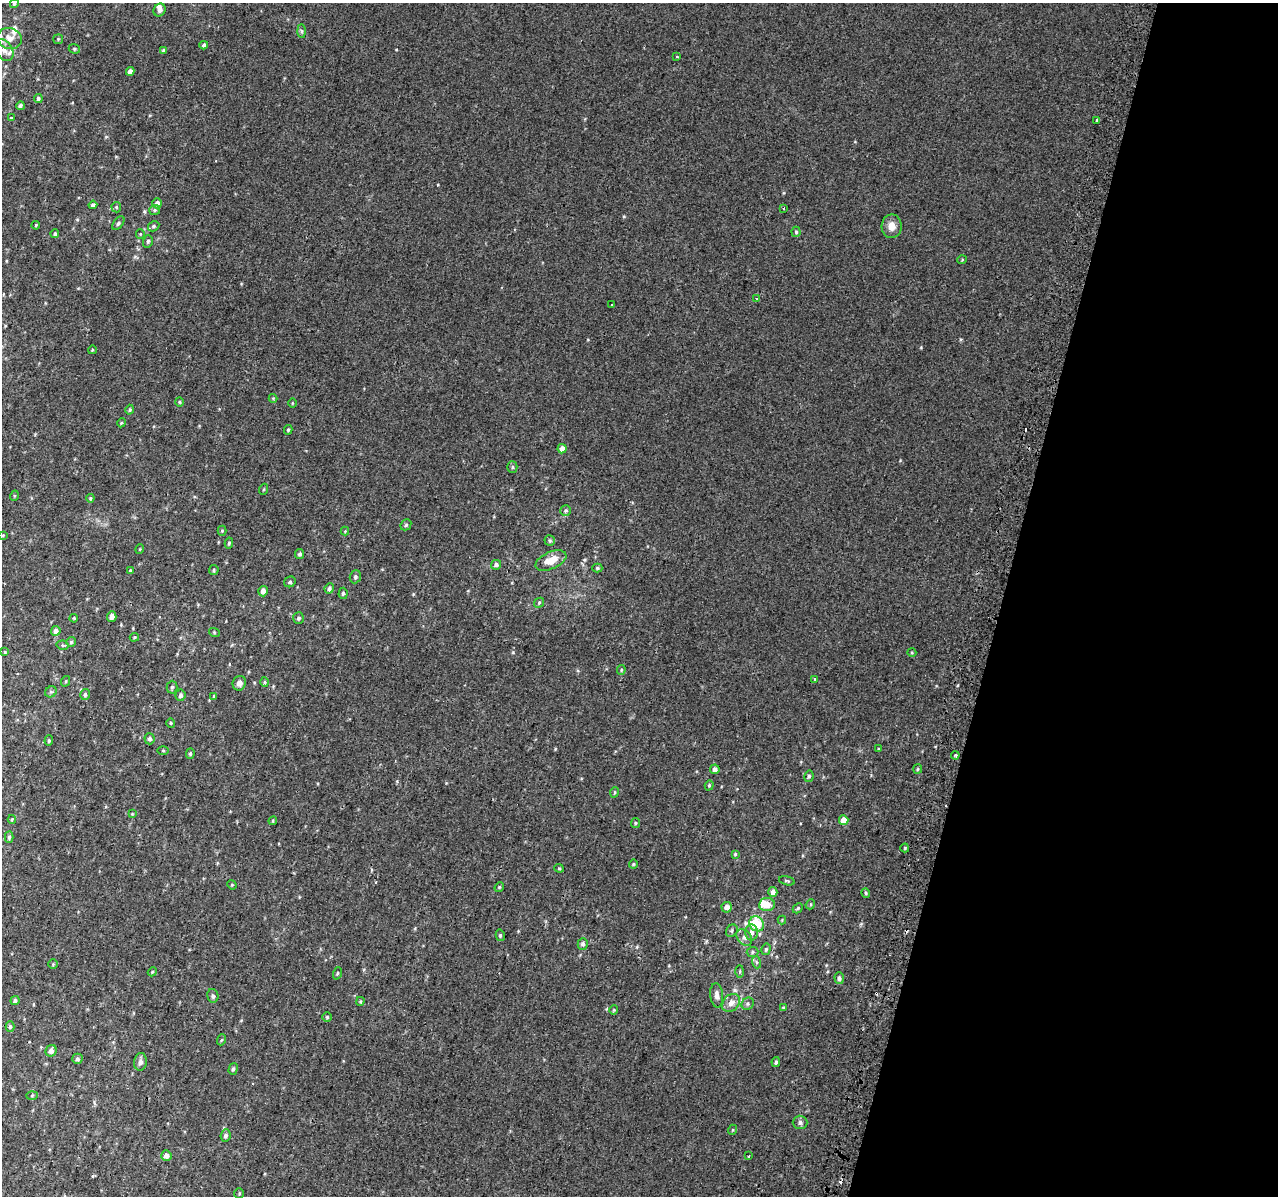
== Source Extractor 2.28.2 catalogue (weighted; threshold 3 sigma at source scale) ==
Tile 8 of 4 x 4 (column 4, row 2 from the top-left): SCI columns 3882-5157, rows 2721-3914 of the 5221 x 5500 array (HDU 1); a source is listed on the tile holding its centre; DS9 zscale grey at full resolution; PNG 1280 x 1198 px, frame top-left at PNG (2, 3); each listed source drawn as its Kron ellipse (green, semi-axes under 4 px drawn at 4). Shown black and unused: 22% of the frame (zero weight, under 2 of 3 exposures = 6% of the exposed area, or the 3 px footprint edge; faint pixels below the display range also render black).
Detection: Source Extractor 2.28.2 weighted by HDU 2 'WHT'; one run over the whole footprint, this tile lists its part. Background 0.014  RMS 0.0065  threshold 0.0293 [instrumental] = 3 sigma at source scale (4.5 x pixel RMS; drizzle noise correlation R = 1.50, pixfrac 1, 0.0396/0.0396 arcsec/px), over >= 5 px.
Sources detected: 162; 6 cosmic-ray / hot-pixel residue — neither listed nor drawn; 4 inside a brighter listed object's ellipse — not listed separately; the other 152 listed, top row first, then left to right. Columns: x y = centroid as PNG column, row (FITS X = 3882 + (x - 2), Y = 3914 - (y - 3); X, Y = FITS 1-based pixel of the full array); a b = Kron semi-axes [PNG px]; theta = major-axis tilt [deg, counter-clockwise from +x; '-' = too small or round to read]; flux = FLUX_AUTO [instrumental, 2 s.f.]
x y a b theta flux
14 3 4 4 - 1.1
160 10 7 6 - 2.4
302 31 7 4 -88 1
9 38 12 10 -15 5.9
58 39 5 5 - 0.73
204 45 4 4 - 1.1
74 49 6 4 -22 0.9
4 50 12 8 -56 3.9
164 51 4 3 - 1.7
677 57 3 2 - 0.61
130 71 4 4 - 3
38 98 4 4 - 0.99
20 106 4 4 - 1.5
11 118 4 3 - 4.5
1096 121 3 2 - 1.5
157 203 5 5 - 2.5
93 205 4 4 - 1.6
116 207 5 5 - 0.72
784 209 3 2 - 0.71
155 210 5 5 - 1.1
118 223 8 4 53 1.3
36 225 4 3 - 0.52
154 226 6 5 - 1.1
892 226 12 10 89 5.4
796 232 5 4 - 0.85
55 234 4 4 - 1
140 234 4 4 - 0.61
148 241 6 5 - 1.1
962 260 5 3 - 0.53
756 298 3 2 - 0.52
612 305 3 3 - 1.4
92 350 4 3 - 0.44
273 398 4 4 - 0.56
179 402 4 4 - 0.64
292 403 5 3 - 0.51
130 410 5 4 - 0.9
121 423 4 3 - 0.57
288 430 5 3 - 0.84
562 449 5 4 - 3.9
512 467 5 5 - 0.92
264 489 5 3 - 0.57
14 496 5 3 - 0.58
90 498 4 4 - 0.62
566 511 5 5 - 1.1
406 525 6 5 - 0.88
222 531 5 4 - 0.69
345 531 4 4 - 0.5
3 535 4 3 - 0.47
550 540 5 5 - 1
229 543 5 4 - 1
140 549 5 3 - 0.49
300 554 5 4 - 1.3
551 560 16 8 23 8.8
496 565 5 5 - 1.8
597 568 5 4 - 0.82
130 570 4 3 - 0.6
214 570 5 4 - 0.9
355 577 6 5 - 1.2
290 582 6 5 - 1.2
329 588 5 4 - 1.5
263 591 5 5 - 3.4
343 593 6 4 87 1.1
539 603 5 4 - 0.86
112 617 5 4 - 2.7
74 618 4 3 - 0.51
299 618 6 5 - 1.5
56 631 5 4 - 2.7
214 632 5 3 - 0.6
134 637 5 4 - 0.64
71 642 5 5 - 0.93
62 645 6 4 -12 0.92
5 652 4 3 - 0.63
912 653 5 3 - 0.59
621 670 5 4 - 0.69
814 679 3 3 - 1.5
66 681 5 3 - 0.51
265 682 5 3 - 0.69
239 683 7 6 - 2.6
172 687 6 5 - 1.1
51 692 6 5 - 0.94
85 694 5 4 - 1.2
180 695 6 5 - 1.7
214 696 4 4 - 0.68
171 723 4 4 - 0.65
150 739 5 5 - 1.8
49 741 5 4 - 0.84
879 749 4 2 - 0.57
163 751 5 3 - 0.6
190 753 5 4 - 0.98
955 755 4 3 - 1.2
715 769 5 4 - 2.6
918 769 5 4 - 0.71
809 776 6 4 77 1.1
709 785 5 4 - 0.74
615 792 5 3 - 0.61
132 814 4 4 - 0.48
12 819 4 4 - 0.63
844 820 5 4 - 8.5
273 821 4 4 - 0.67
635 823 5 4 - 0.8
9 837 5 4 - 1.1
905 848 4 4 - 0.62
735 854 4 4 - 0.67
633 864 4 4 - 0.63
559 868 5 4 - 0.71
787 881 8 3 -15 0.76
232 885 5 4 - 0.59
499 887 5 4 - 0.79
773 892 5 4 - 2.9
866 893 4 4 - 0.77
767 904 8 6 5 9
810 904 5 4 - 0.89
727 907 5 5 - 4.1
798 908 6 4 45 0.77
782 920 4 4 - 0.59
757 924 8 7 - 22
732 931 6 5 - 1.1
752 932 8 6 87 2.9
500 935 6 4 -79 0.84
744 937 9 6 -51 2.4
583 944 6 5 - 1.7
766 949 6 4 75 1.1
753 952 6 5 - 0.99
756 962 6 4 -71 1.1
53 964 5 4 - 0.68
740 971 6 3 89 0.66
152 972 5 3 - 0.6
337 973 6 4 70 0.7
839 978 6 4 -86 1.6
717 995 12 6 -84 3.1
213 996 7 5 -79 1.5
15 1001 5 4 - 1.5
360 1001 4 3 - 0.66
731 1003 10 7 47 4.1
748 1004 7 5 46 1.3
783 1008 4 3 - 0.59
614 1010 4 4 - 0.7
327 1017 4 4 - 0.69
10 1026 5 4 - 1
221 1040 5 3 - 0.62
51 1051 6 5 - 2.6
77 1059 5 5 - 1.4
140 1062 9 6 82 2.3
776 1062 5 3 - 0.99
233 1069 6 4 74 1.1
32 1095 6 4 3 0.71
800 1122 7 6 - 2.1
732 1130 5 3 - 0.5
226 1136 6 5 - 1.7
166 1155 5 5 - 3.3
749 1156 3 2 - 0.73
239 1194 5 4 - 0.74
Isophote crosses this tile's border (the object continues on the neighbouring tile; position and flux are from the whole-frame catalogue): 1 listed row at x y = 14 3
Unlisted compact peaks at least as high as the median listed source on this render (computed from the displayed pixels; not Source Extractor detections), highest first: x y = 513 652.